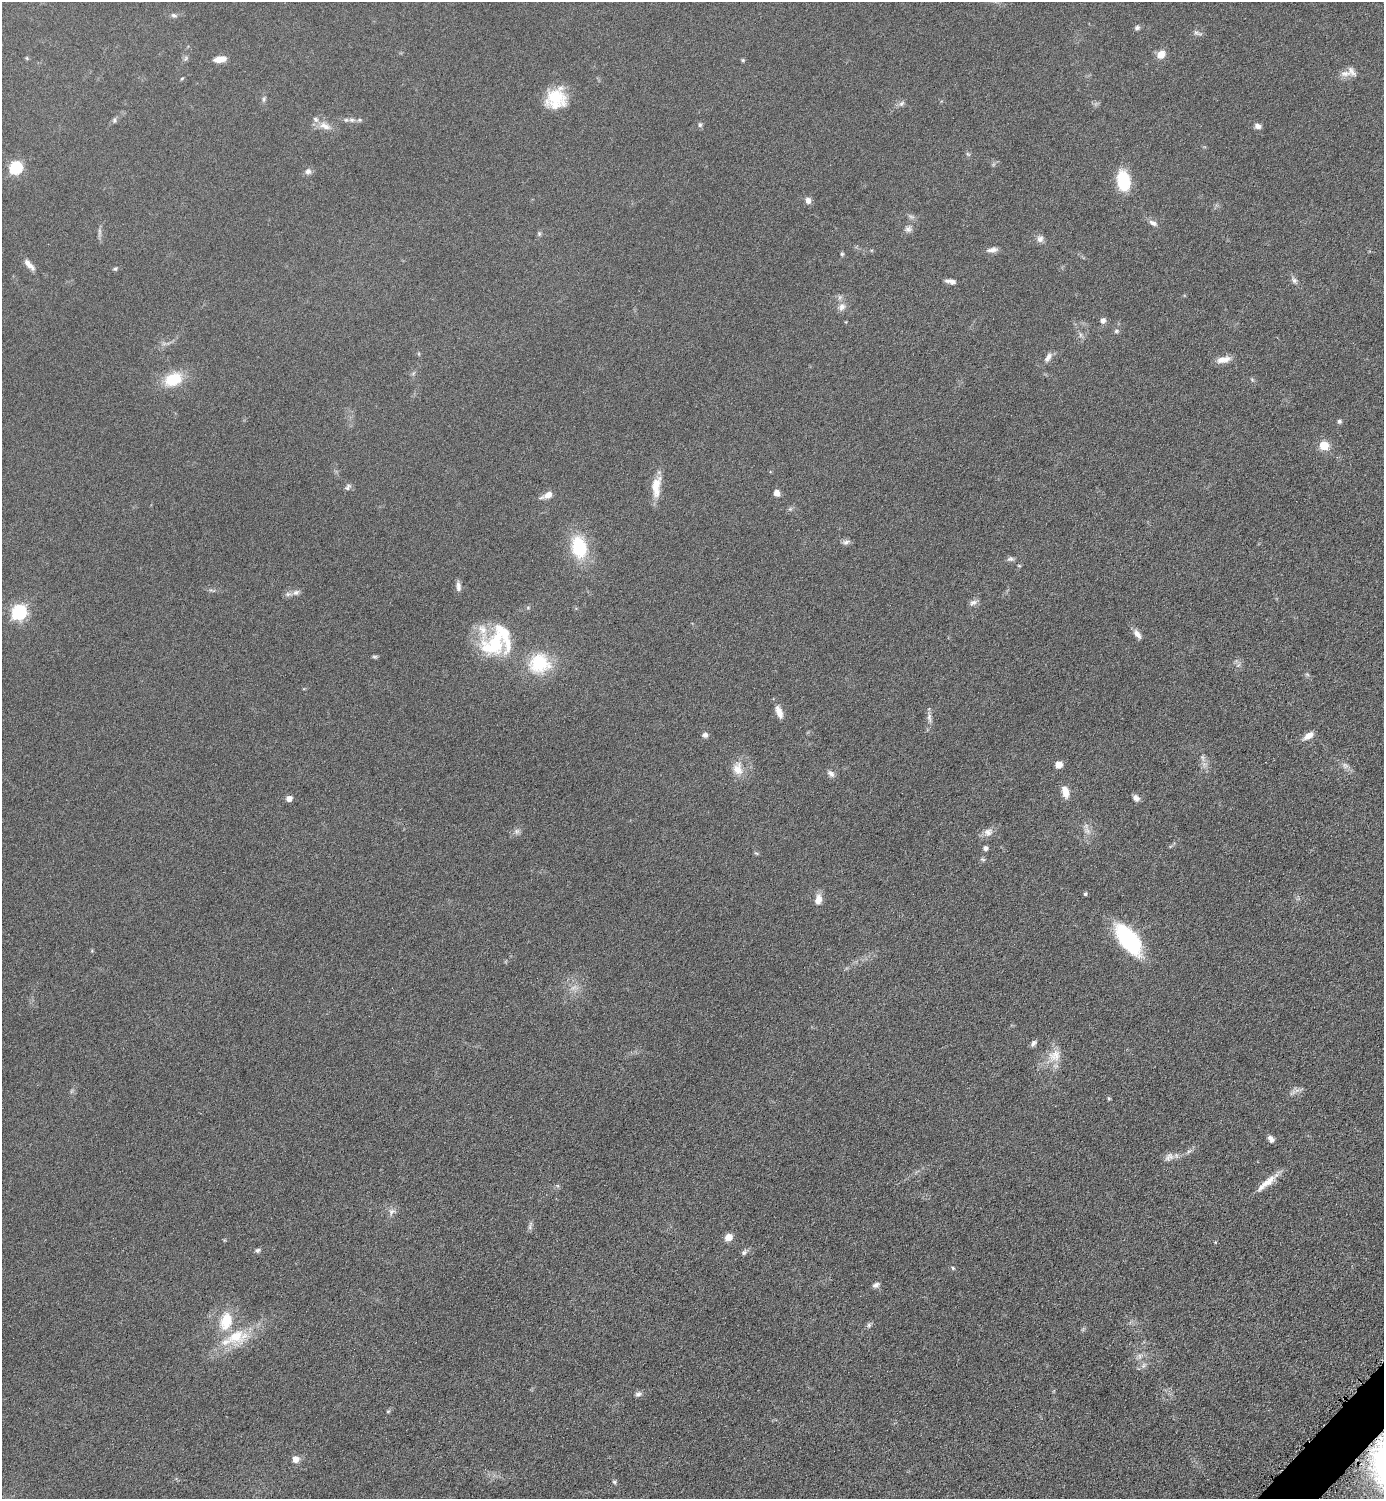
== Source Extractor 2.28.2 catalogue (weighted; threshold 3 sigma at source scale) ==
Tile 6 of 4 x 4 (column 2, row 2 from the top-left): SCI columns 1699-3080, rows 3011-4507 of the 6018 x 6018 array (HDU 1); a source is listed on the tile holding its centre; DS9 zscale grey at full resolution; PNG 1386 x 1501 px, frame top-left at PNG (2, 2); no overlay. Shown black and unused: <1% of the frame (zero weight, under 4 of 8 exposures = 1% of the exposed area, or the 3 px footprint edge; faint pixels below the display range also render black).
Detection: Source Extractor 2.28.2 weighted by HDU 2 'WHT'; one run over the whole footprint, this tile lists its part. Background 0.0766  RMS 0.0057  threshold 0.0234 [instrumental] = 3 sigma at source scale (4.09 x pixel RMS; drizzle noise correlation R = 1.36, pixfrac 0.8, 0.05/0.05 arcsec/px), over >= 5 px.
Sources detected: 111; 2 too faint to see at this stretch — not listed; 6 inside a brighter listed object's ellipse — not listed separately; the other 103 listed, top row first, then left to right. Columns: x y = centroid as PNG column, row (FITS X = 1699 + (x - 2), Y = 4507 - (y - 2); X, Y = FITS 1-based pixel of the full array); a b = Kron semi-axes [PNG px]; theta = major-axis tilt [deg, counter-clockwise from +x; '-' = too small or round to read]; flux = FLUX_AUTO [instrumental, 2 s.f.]
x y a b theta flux
174 15 8 6 -20 1.3
1137 28 7 5 18 1.3
1196 32 9 4 -9 1.3
1161 55 8 7 - 6.4
27 58 6 4 -88 0.57
220 59 12 6 7 5.8
743 60 5 4 - 0.74
1345 73 17 8 3 3.8
182 79 5 4 - 0.58
556 98 23 20 48 19
264 99 7 5 62 1
901 103 9 6 49 1.6
114 120 7 5 -79 0.96
352 120 10 6 -9 2.1
700 125 7 5 -78 1
325 126 19 9 -23 4.9
1258 126 8 7 - 2
968 154 7 4 -44 0.79
15 168 6 6 - 72
308 171 8 7 - 2.3
1123 181 21 13 -81 19
808 201 8 6 -84 2.6
1153 223 12 7 -28 2.3
908 229 9 9 - 2.1
99 232 12 4 86 1.6
539 234 7 5 -70 0.89
1040 239 9 8 - 2.4
992 250 14 6 10 2.6
842 254 5 5 - 0.71
29 265 16 6 -47 3.6
115 269 6 5 - 0.75
1294 280 9 6 -45 1.7
951 281 14 5 -8 2.3
842 307 12 9 57 3
1103 320 7 7 - 2.1
1116 331 7 5 18 1
1080 335 7 4 -90 1.1
1048 357 15 7 56 2.7
1223 360 18 8 12 4.7
173 379 23 15 24 16
1252 380 6 4 -56 0.71
1339 421 6 5 - 1
1324 445 5 5 - 20
656 486 28 11 85 9.6
348 487 10 6 55 1.4
777 493 7 7 - 2.6
548 495 10 7 28 4.4
846 542 10 7 22 1.8
579 547 24 16 -78 28
1010 559 10 5 5 1.4
1019 566 5 3 - 0.49
458 588 9 6 74 1.8
296 592 10 7 22 2.3
973 602 11 7 19 2
19 612 7 6 - 110
1137 634 13 6 -53 2.9
496 642 44 29 33 39
375 657 7 4 -5 0.84
539 664 29 27 11 24
779 712 16 7 -70 4.9
929 718 15 6 -86 2.5
705 735 6 6 - 2
1309 736 13 7 35 4
1202 758 11 5 -75 2
1059 764 5 5 - 8.5
1345 766 9 7 -55 2.1
738 769 19 14 -83 7.2
831 774 11 7 -40 2
1065 792 15 8 -76 5
1136 798 8 6 -40 2.3
289 799 5 5 - 4.2
1087 830 11 5 -46 2.3
517 831 8 7 - 1.8
988 832 13 11 33 3.6
985 848 5 5 - 1.9
756 853 7 4 -42 0.72
983 859 8 4 -19 0.91
1085 894 5 4 - 0.94
818 900 11 7 78 5
1129 939 38 17 -52 46
1033 1043 8 5 55 1.5
1054 1056 18 17 - 8.2
1292 1093 11 3 29 1.5
1109 1098 5 4 - 0.78
1271 1139 7 5 -56 2.5
1189 1151 7 4 18 1
1169 1157 14 9 40 3.1
1267 1182 34 7 39 7.4
391 1212 10 8 49 2.3
530 1226 14 4 73 1.4
728 1237 8 6 25 4.9
258 1250 7 5 3 1.2
744 1252 9 6 38 1.4
953 1268 5 4 - 0.81
876 1285 8 6 27 2
869 1325 8 6 72 1.2
236 1336 33 20 9 21
1139 1356 7 4 -89 1.4
1144 1366 8 5 70 1.5
638 1394 8 6 18 1.6
388 1411 6 4 2 0.61
295 1459 6 6 - 4.6
614 1482 6 5 - 0.88